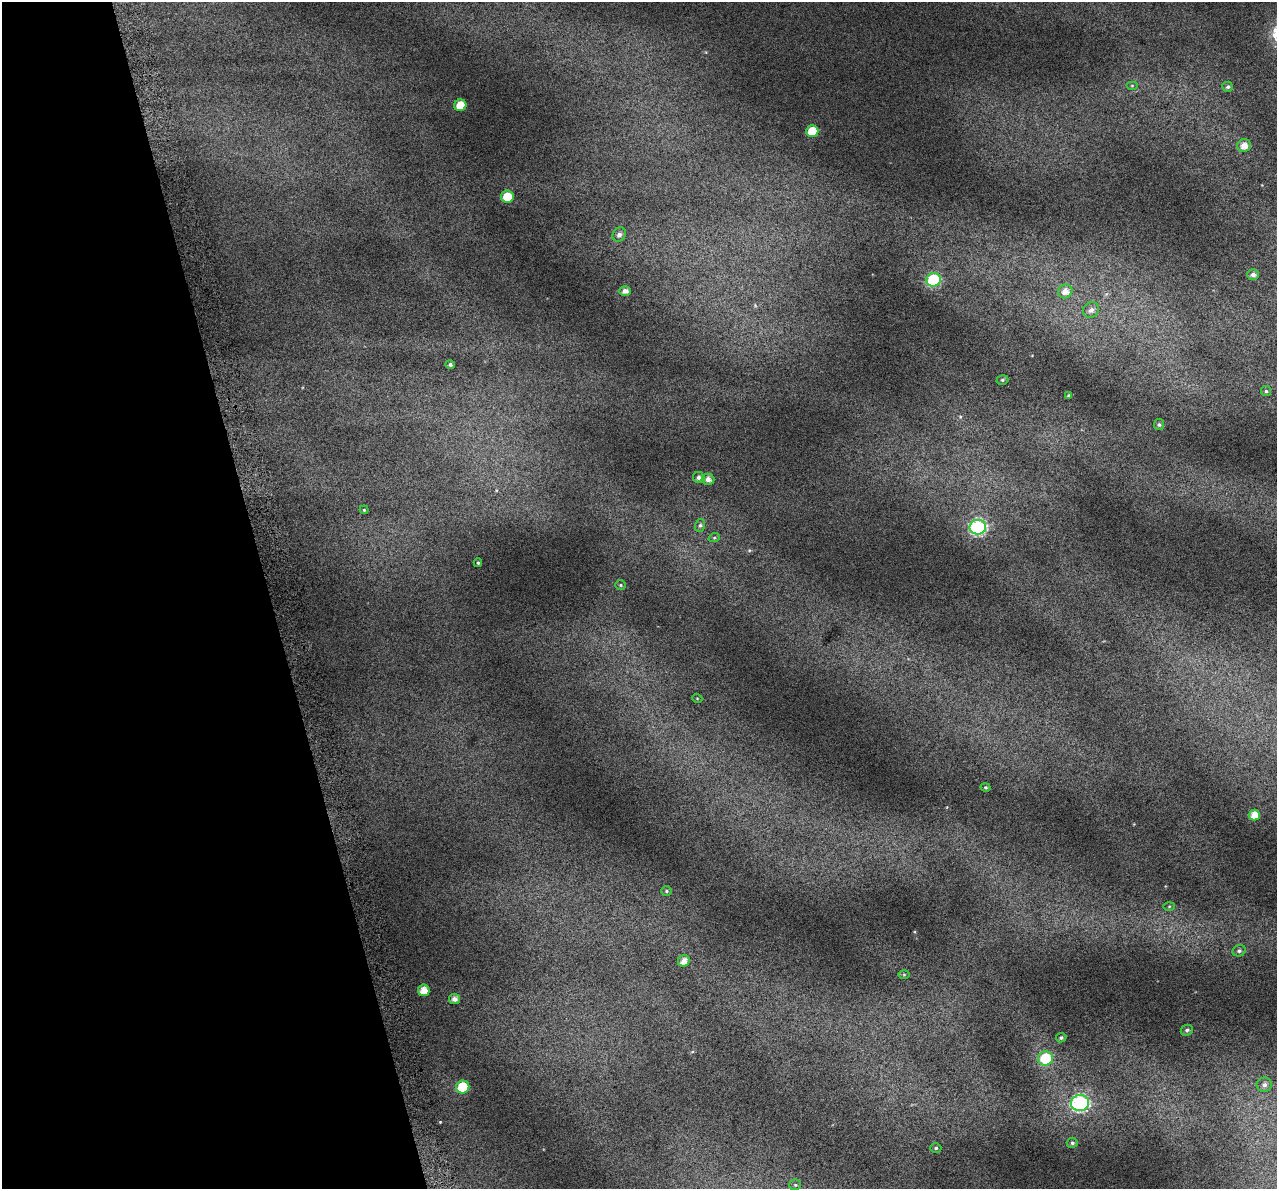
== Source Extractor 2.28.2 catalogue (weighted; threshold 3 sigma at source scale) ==
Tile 5 of 4 x 4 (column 1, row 2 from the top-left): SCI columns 37-1311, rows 2484-3670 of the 5172 x 4917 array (HDU 1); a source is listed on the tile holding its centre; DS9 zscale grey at full resolution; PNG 1279 x 1191 px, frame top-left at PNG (2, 2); each listed source drawn as its Kron ellipse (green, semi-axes under 4 px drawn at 4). Shown black and unused: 21% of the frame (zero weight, under 4 of 7 exposures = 2% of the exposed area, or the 3 px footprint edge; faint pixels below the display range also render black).
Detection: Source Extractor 2.28.2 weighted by HDU 2 'WHT'; one run over the whole footprint, this tile lists its part. Background 0.0718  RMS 0.046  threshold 0.19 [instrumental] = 3 sigma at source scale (4.09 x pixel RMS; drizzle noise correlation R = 1.36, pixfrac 0.8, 0.0396/0.0396 arcsec/px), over >= 5 px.
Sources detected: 44; all 44 listed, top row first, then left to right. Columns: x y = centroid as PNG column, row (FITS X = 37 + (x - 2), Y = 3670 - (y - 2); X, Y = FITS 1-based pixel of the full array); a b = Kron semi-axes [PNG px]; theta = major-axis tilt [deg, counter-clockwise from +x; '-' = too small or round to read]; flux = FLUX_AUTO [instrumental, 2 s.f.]
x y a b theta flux
1132 85 6 4 0 4.9
1228 87 5 5 - 7.9
460 105 6 6 - 72
812 131 6 6 - 90
1244 146 7 6 - 34
507 197 6 6 - 84
619 234 7 6 - 17
1253 275 6 5 - 16
934 280 7 7 - 360
625 291 6 4 0 19
1065 291 7 7 - 31
1091 310 8 7 - 18
450 365 5 4 - 9.4
1002 380 6 4 17 7.3
1266 391 5 5 - 5.4
1069 395 4 4 - 6.2
1159 425 5 5 - 8.3
699 477 6 5 - 14
708 479 6 5 - 23
364 510 4 3 - 4.1
700 525 6 5 - 8.1
978 527 8 7 - 630
714 538 6 4 18 5.1
478 563 4 4 - 4.9
621 585 5 4 - 4.8
697 698 5 3 - 3.7
986 787 5 4 - 5.9
1254 815 5 5 - 50
666 891 5 5 - 5.7
1169 906 6 4 2 5.1
1239 951 7 5 23 10
684 961 6 5 - 31
904 975 6 4 0 4.8
424 990 5 5 - 43
454 999 5 5 - 22
1187 1030 6 5 - 10
1061 1038 5 4 - 7.7
1045 1058 7 7 - 180
1264 1085 7 7 - 16
463 1087 6 6 - 170
1080 1103 9 8 - 740
1072 1143 5 5 - 8.4
936 1148 5 5 - 7.8
795 1185 6 5 - 6.9